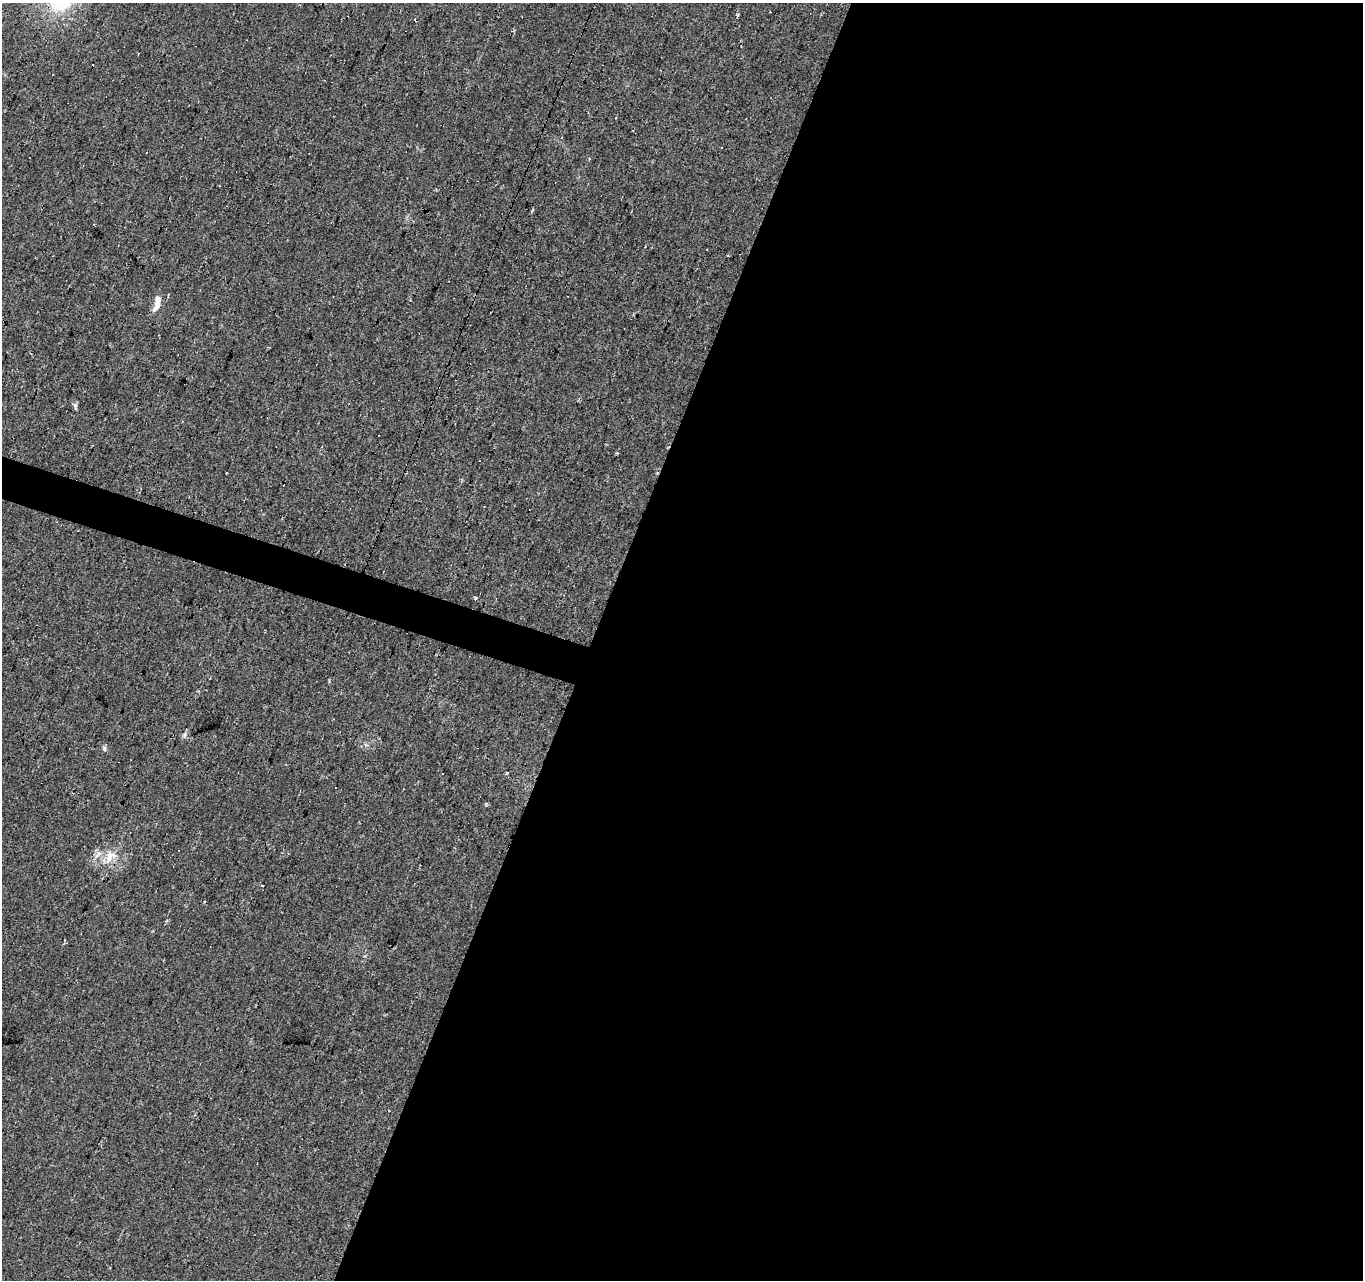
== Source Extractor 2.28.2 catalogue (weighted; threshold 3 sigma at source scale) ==
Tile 12 of 4 x 4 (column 4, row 3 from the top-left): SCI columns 4089-5449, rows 1553-2830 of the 5449 x 5596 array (HDU 1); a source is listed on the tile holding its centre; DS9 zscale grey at full resolution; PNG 1365 x 1282 px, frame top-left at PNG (2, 3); no overlay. Shown black and unused: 58% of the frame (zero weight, under 2 of 3 exposures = <1% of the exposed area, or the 3 px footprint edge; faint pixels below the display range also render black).
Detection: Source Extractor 2.28.2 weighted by HDU 2 'WHT'; one run over the whole footprint, this tile lists its part. Background 0.0448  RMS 0.0067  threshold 0.03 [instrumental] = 3 sigma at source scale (4.5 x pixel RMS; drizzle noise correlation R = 1.50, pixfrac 1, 0.0396/0.0396 arcsec/px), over >= 5 px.
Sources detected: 19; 8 cosmic-ray / hot-pixel residue — not listed; the other 11 listed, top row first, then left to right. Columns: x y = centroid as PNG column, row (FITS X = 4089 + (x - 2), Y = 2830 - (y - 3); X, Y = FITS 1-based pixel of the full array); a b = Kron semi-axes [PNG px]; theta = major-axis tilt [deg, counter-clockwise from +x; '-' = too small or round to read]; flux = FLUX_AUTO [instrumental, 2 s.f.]
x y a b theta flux
738 14 4 3 - 1.9
415 20 3 3 - 2.1
157 302 19 8 86 6.2
75 405 7 4 -45 1.3
226 473 3 3 - 3.4
475 598 3 3 - 2.2
185 735 8 4 81 1.4
104 748 7 5 -77 1.4
110 857 21 12 53 10
262 886 3 2 - 0.84
65 940 4 3 - 0.75